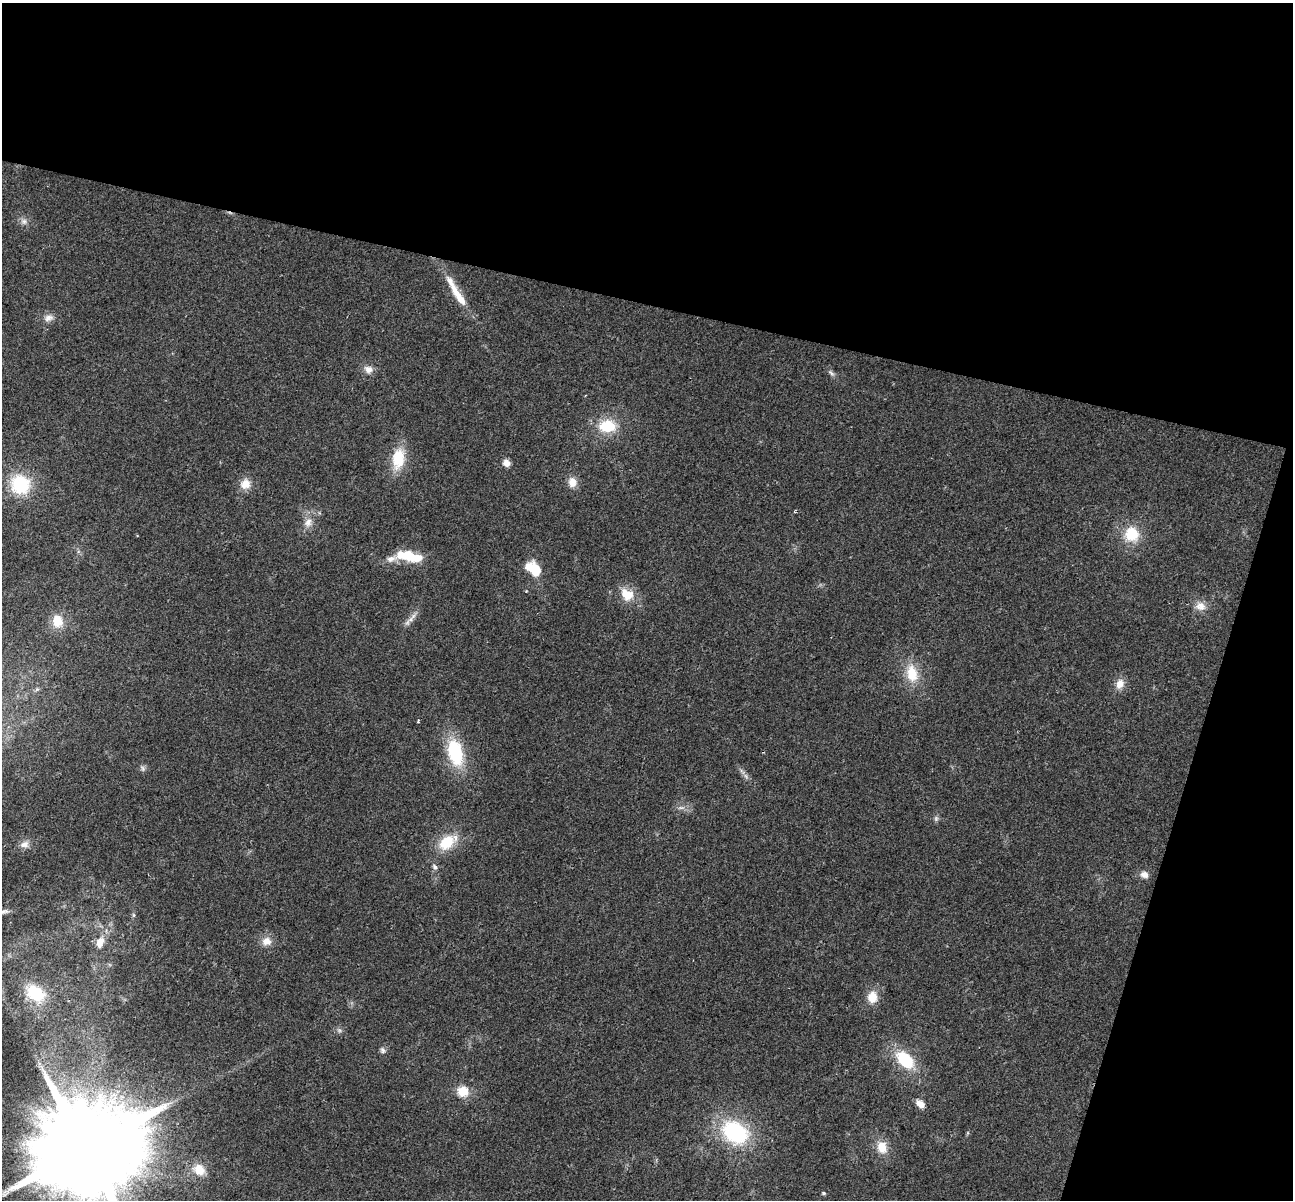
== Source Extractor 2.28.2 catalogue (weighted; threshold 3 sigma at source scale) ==
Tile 2 of 2 x 2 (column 2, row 1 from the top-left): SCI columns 1291-2581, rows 1324-2521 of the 2581 x 2663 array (HDU 1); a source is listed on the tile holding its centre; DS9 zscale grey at full resolution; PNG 1295 x 1202 px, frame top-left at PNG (2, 3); no overlay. Shown black and unused: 31% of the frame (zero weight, under 2 of 3 exposures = <1% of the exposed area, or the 3 px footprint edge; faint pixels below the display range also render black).
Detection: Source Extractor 2.28.2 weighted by HDU 2 'WHT'; one run over the whole footprint, this tile lists its part. Background 0.0466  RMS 0.0064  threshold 0.0288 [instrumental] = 3 sigma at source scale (4.5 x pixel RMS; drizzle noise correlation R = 1.50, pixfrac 1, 0.0396/0.0396 arcsec/px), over >= 5 px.
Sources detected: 53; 3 too faint to see at this stretch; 3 inside a brighter object's white glare — not listed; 1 inside a brighter listed object's ellipse — not listed separately; the other 46 listed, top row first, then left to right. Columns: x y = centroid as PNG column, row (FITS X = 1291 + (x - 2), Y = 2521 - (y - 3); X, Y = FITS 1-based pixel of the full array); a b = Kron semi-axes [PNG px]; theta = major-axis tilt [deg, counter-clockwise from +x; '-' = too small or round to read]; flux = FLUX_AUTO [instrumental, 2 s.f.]
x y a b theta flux
24 221 9 8 - 2.8
456 292 59 8 -63 16
48 318 14 9 13 4.2
368 369 12 10 -27 4.8
831 373 11 5 -45 1.9
607 426 17 13 0 24
398 459 22 13 82 22
506 463 8 7 - 4.1
572 482 11 10 - 6.6
20 484 21 19 -36 37
245 484 12 11 - 7.8
308 522 15 10 72 6.1
1132 534 17 17 - 20
409 555 17 15 -39 13
391 559 20 8 17 5.4
535 570 17 11 -80 14
627 594 20 15 -40 12
1200 606 15 12 -12 6.2
57 621 15 12 -73 12
407 622 12 6 65 3.1
912 673 21 13 -82 17
1120 684 13 10 68 6.2
37 689 6 5 - 1.3
418 722 3 2 - 1.4
455 753 30 16 -77 39
143 768 9 6 -53 1.7
681 808 12 4 5 2.3
446 842 20 13 42 20
24 844 12 10 16 4
435 867 8 6 -47 1.9
1144 875 10 7 -15 4.2
4 911 14 6 8 2.8
134 915 6 4 -89 1
266 941 13 11 0 6
100 942 16 10 69 8.1
35 993 23 16 -34 29
872 997 12 10 84 10
383 1050 9 7 -57 1.9
905 1060 23 14 -43 28
463 1091 13 13 - 11
920 1104 11 7 -37 4.9
735 1132 28 21 -31 64
882 1147 16 12 -72 10
86 1148 29 25 68 18000
199 1170 13 11 -43 11
824 1193 5 4 - 0.85
Isophote crosses this tile's border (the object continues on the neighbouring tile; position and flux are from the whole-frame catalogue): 2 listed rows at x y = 4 911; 86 1148